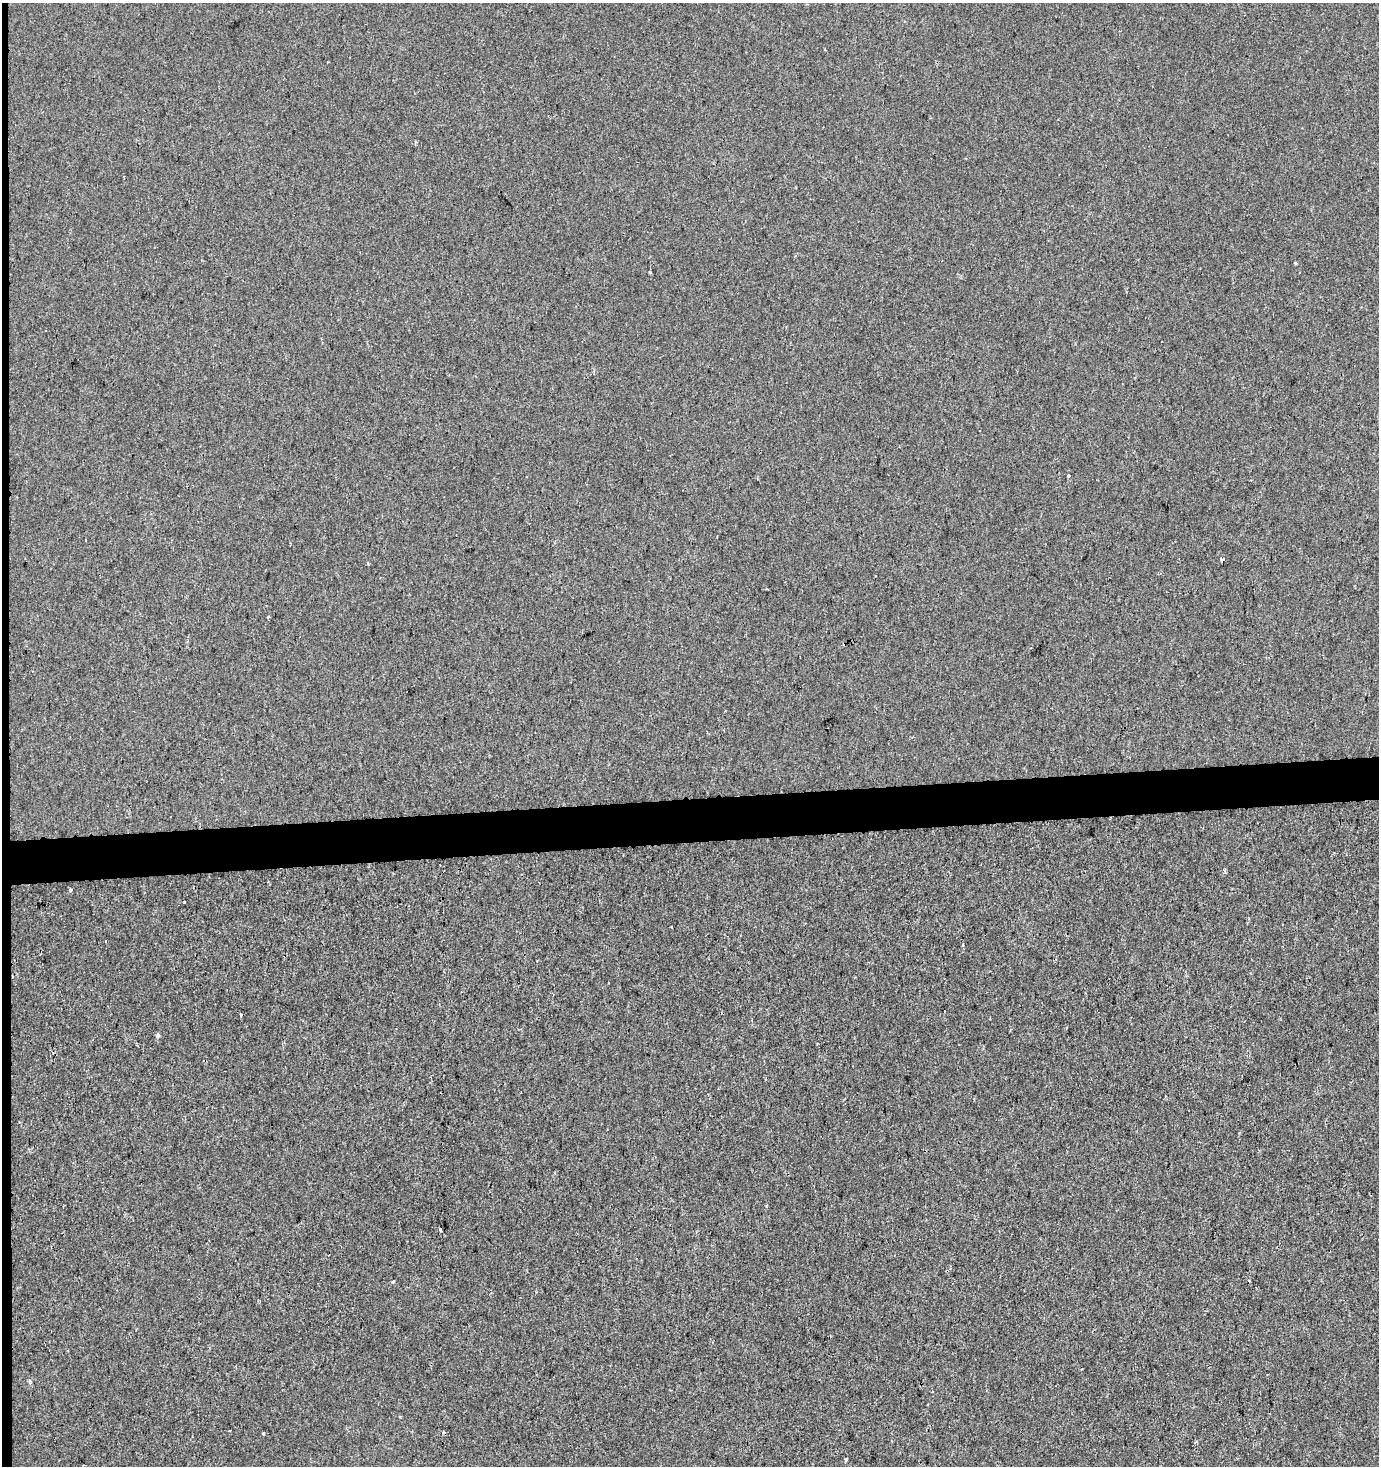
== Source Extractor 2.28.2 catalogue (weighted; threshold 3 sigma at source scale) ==
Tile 4 of 3 x 3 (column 1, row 2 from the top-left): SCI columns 1-1377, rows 1465-2928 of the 4131 x 4392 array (HDU 1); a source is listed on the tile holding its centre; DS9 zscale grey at full resolution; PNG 1381 x 1468 px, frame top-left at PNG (2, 3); no overlay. Shown black and unused: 4% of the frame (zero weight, under 2 of 3 exposures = <1% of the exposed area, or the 3 px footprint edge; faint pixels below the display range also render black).
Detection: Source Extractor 2.28.2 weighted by HDU 2 'WHT'; one run over the whole footprint, this tile lists its part. Background 7.20e-04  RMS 0.0053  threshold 0.0239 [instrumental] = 3 sigma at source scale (4.5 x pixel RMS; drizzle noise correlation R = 1.50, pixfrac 1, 0.0396/0.0396 arcsec/px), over >= 5 px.
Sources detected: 14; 3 cosmic-ray / hot-pixel residue — not listed; the other 11 listed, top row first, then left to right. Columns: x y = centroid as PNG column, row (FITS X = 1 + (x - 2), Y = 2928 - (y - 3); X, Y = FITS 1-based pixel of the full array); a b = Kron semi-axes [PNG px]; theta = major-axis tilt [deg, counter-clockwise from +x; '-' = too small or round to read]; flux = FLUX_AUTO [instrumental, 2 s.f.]
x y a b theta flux
1295 263 3 3 - 1
1068 476 3 3 - 1.9
1222 559 3 3 - 4.9
70 890 5 3 - 0.53
184 902 3 3 - 1.1
963 945 4 2 - 0.44
241 1015 3 3 - 0.9
157 1036 6 5 - 1
441 1230 3 3 - 5.2
393 1281 3 3 - 1.8
846 1459 4 3 - 0.97
Unlisted compact peaks at least as high as the median listed source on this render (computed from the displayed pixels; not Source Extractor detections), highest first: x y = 263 1433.